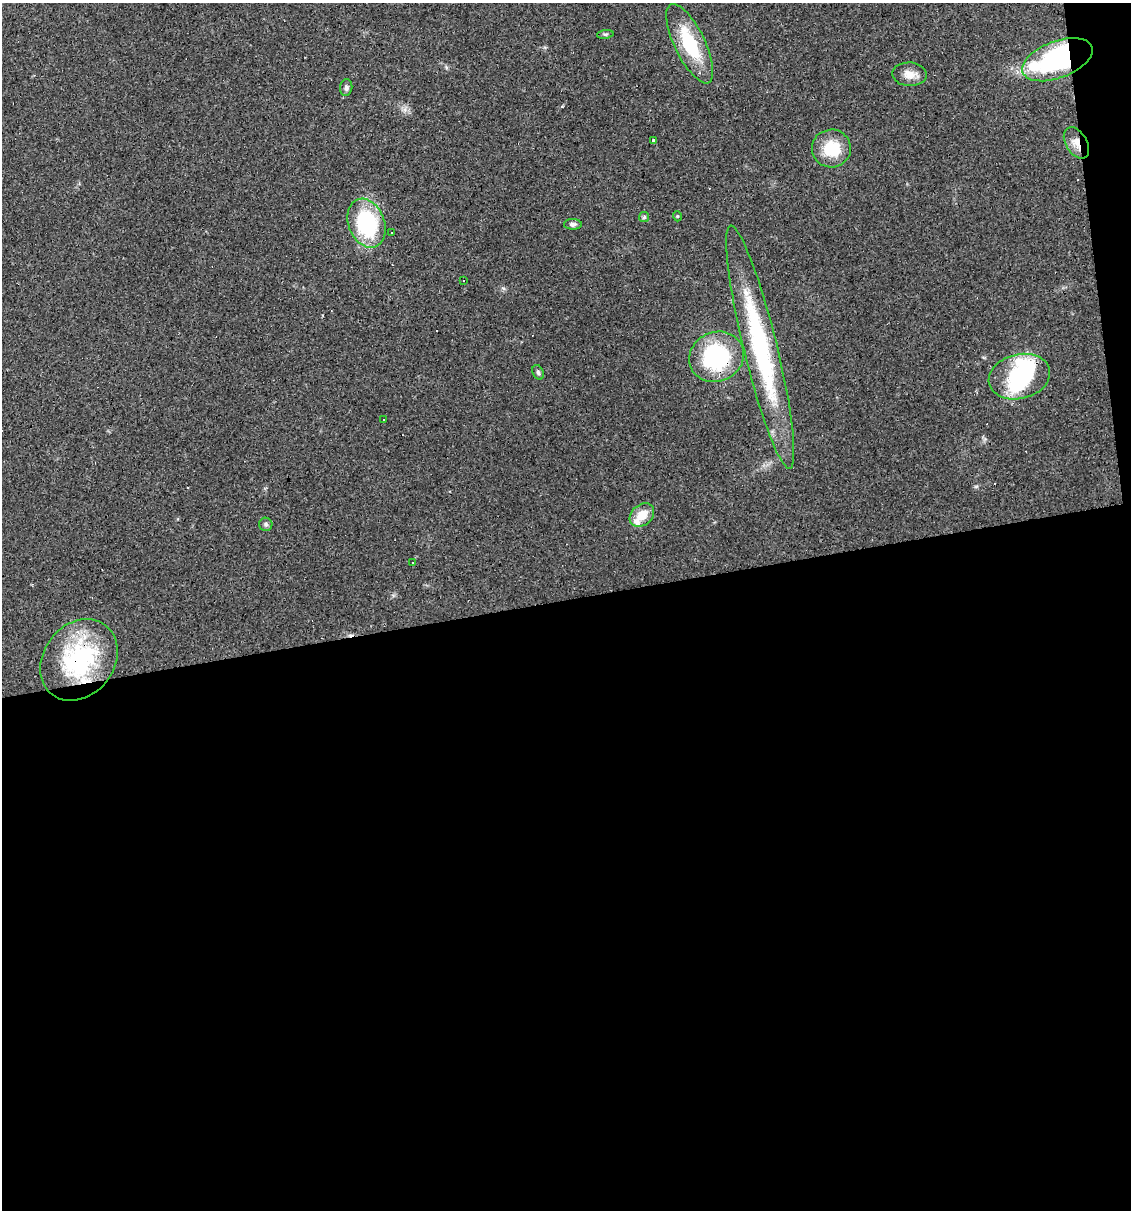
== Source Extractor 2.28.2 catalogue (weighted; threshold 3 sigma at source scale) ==
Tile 16 of 4 x 4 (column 4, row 4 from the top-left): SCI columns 3454-4582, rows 1-1208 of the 4603 x 4832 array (HDU 1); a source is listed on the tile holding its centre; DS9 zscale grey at full resolution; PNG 1133 x 1212 px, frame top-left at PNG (2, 3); each listed source drawn as its Kron ellipse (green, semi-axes under 4 px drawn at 4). Shown black and unused: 52% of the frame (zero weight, under 2 of 3 exposures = <1% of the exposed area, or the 3 px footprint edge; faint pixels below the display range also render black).
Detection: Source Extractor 2.28.2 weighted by HDU 2 'WHT'; one run over the whole footprint, this tile lists its part. Background 0.0829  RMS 0.0064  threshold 0.0286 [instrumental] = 3 sigma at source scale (4.5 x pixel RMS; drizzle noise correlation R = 1.50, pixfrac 1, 0.0396/0.0396 arcsec/px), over >= 5 px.
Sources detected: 36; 3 inside a brighter object's white glare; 9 cosmic-ray / hot-pixel residue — neither listed nor drawn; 1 inside a brighter listed object's ellipse — not listed separately; the other 23 listed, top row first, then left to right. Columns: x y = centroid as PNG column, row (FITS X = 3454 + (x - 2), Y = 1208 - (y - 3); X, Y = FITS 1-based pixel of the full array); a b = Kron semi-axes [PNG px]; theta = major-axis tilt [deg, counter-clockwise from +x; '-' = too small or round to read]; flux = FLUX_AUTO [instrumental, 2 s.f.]
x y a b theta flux
605 34 8 4 8 1.1
690 44 43 15 -64 37
1057 60 37 18 21 140
909 74 17 12 -2 7
346 87 8 6 84 1.9
654 140 3 3 - 9.9
1076 143 17 10 -60 6.8
831 148 19 19 - 23
677 216 5 3 - 0.53
644 217 5 5 - 0.99
367 223 25 18 -69 66
573 224 9 5 -2 1.9
392 232 3 2 - 1.2
463 280 3 2 - 0.81
760 347 125 17 -76 100
716 357 28 24 26 71
538 372 8 5 -66 1.4
1019 377 31 22 14 38
384 419 3 3 - 1.4
642 515 13 10 40 10
266 524 6 6 - 1.6
413 563 2 2 - 0.56
79 660 44 35 52 83
Overlapping masked pixels (flux is a lower limit): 4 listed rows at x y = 1057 60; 1076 143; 716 357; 79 660
Unlisted compact peaks at least as high as the median listed source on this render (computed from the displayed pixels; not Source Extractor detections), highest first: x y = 503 288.